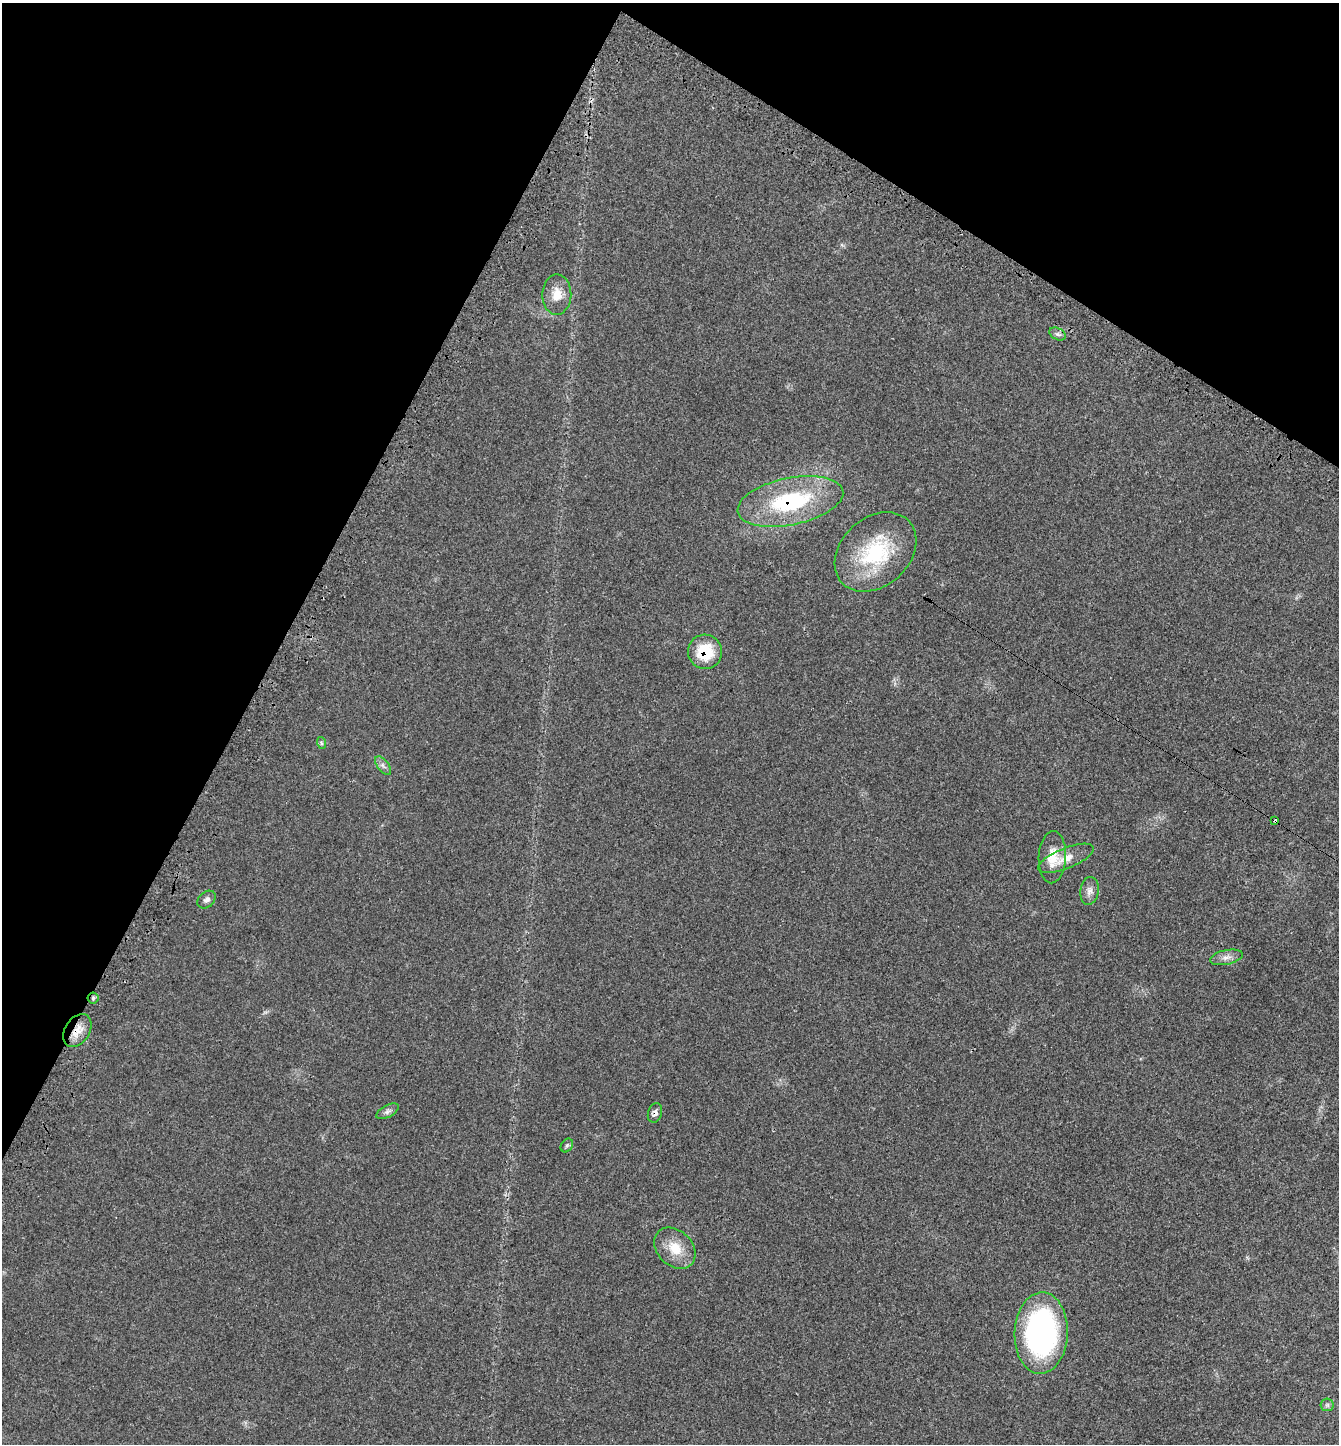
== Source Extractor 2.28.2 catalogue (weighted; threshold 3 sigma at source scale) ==
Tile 2 of 4 x 4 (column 2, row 1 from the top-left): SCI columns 1516-2852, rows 4383-5824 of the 5851 x 5844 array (HDU 1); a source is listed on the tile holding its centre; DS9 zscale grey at full resolution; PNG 1341 x 1446 px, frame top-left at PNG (2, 3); each listed source drawn as its Kron ellipse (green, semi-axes under 4 px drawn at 4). Shown black and unused: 28% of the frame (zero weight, under 3 of 4 exposures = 3% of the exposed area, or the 3 px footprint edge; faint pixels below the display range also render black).
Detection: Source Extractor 2.28.2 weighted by HDU 2 'WHT'; one run over the whole footprint, this tile lists its part. Background 0.0232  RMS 0.0039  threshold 0.0175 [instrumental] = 3 sigma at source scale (4.5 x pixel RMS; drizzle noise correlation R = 1.50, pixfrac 1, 0.05/0.05 arcsec/px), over >= 5 px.
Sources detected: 21; all 21 listed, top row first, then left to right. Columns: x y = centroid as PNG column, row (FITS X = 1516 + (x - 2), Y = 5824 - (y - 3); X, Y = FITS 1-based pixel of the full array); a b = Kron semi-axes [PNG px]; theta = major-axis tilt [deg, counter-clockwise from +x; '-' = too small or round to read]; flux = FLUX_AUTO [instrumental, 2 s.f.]
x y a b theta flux
557 295 20 14 89 6.1
1058 334 9 5 -26 1.2
790 501 54 23 11 40
875 552 45 34 42 32
705 652 17 17 - 15
322 743 6 4 -69 0.59
383 766 11 5 -53 1.4
1275 821 3 3 - 0.62
1052 857 26 13 88 7.8
1066 858 29 10 22 5.7
1089 891 14 9 82 2.4
207 900 10 7 43 1.5
1226 957 16 7 12 2.4
93 998 5 5 - 0.68
77 1031 18 12 57 5.5
387 1111 12 6 28 1.5
655 1113 10 7 73 1.6
567 1145 7 5 55 0.71
675 1248 23 17 -45 8.4
1041 1333 40 26 88 97
1327 1405 6 6 - 0.85
Overlapping masked pixels (flux is a lower limit): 6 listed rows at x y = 790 501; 705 652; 1275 821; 93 998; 77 1031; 655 1113